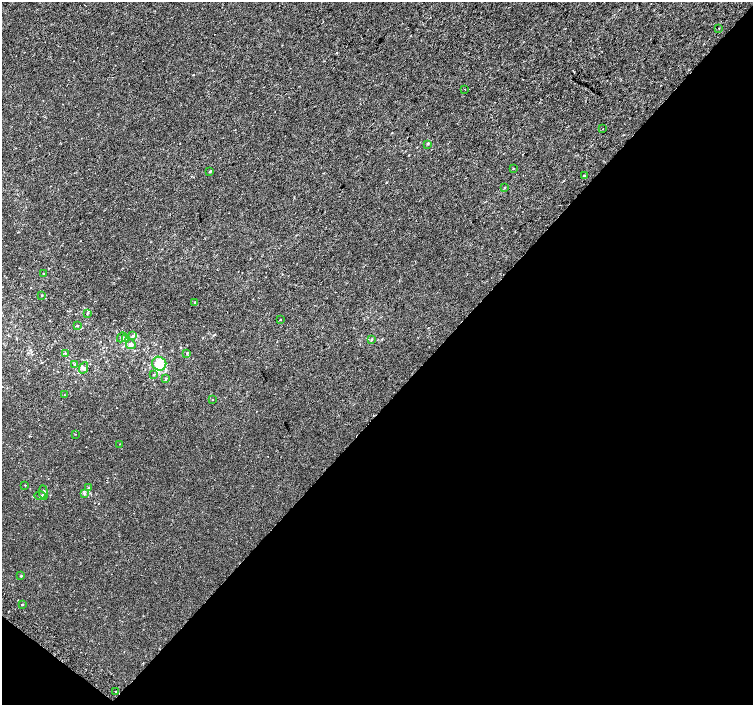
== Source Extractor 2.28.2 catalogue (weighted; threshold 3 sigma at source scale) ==
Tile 15 of 4 x 4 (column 3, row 4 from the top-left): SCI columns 3037-4538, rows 269-1674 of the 6068 x 6094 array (HDU 1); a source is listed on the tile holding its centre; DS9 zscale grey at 2 x 2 block average (1 PNG px = mean of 2 x 2 image px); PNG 755 x 707 px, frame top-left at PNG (2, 2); each listed source drawn as its Kron ellipse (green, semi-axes under 4 px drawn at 4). Shown black and unused: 44% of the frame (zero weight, under 2 of 3 exposures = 2% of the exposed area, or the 3 px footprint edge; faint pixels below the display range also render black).
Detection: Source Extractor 2.28.2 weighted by HDU 2 'WHT'; one run over the whole footprint, this tile lists its part. Background -5.48e-05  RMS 0.0027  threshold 0.0121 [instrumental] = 3 sigma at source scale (4.5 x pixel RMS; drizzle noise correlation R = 1.50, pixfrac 1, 0.0396/0.0396 arcsec/px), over >= 5 px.
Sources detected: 40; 2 inside a brighter listed object's ellipse — not listed separately; the other 38 listed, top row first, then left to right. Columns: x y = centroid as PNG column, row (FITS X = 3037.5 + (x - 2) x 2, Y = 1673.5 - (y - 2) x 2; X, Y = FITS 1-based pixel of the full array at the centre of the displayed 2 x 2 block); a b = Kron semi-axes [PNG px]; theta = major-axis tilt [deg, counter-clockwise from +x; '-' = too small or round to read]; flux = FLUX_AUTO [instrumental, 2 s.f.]
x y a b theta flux
719 28 2 2 - 0.6
465 89 2 2 - 0.24
603 129 2 2 - 0.33
428 144 3 2 - 0.42
513 169 2 2 - 0.38
210 171 3 3 - 0.43
584 175 2 2 - 0.45
504 188 3 2 - 0.41
44 274 4 3 - 0.54
41 296 3 2 - 0.33
195 303 3 2 - 0.69
87 313 3 2 - 0.4
280 319 2 2 - 0.32
78 325 3 3 - 0.42
133 336 4 3 - 0.77
122 337 5 3 - 0.9
125 339 3 2 - 0.4
371 340 3 3 - 0.72
131 344 5 4 - 1.8
65 353 2 2 - 0.34
187 353 3 3 - 0.48
74 364 3 2 - 0.31
159 364 7 6 - 12
84 368 6 4 65 1.5
154 375 3 3 - 0.58
166 379 3 3 - 0.54
65 395 3 2 - 0.26
212 400 2 2 - 0.25
75 434 2 2 - 0.33
120 444 2 2 - 0.19
25 485 2 2 - 0.28
89 488 3 2 - 0.53
43 492 7 3 -84 1.3
84 494 4 3 - 1.1
40 496 5 3 - 0.82
21 576 3 3 - 0.56
22 604 2 2 - 9.4
115 692 2 2 - 1.4
Diffuse or blended objects may show on this block-average render without a row.